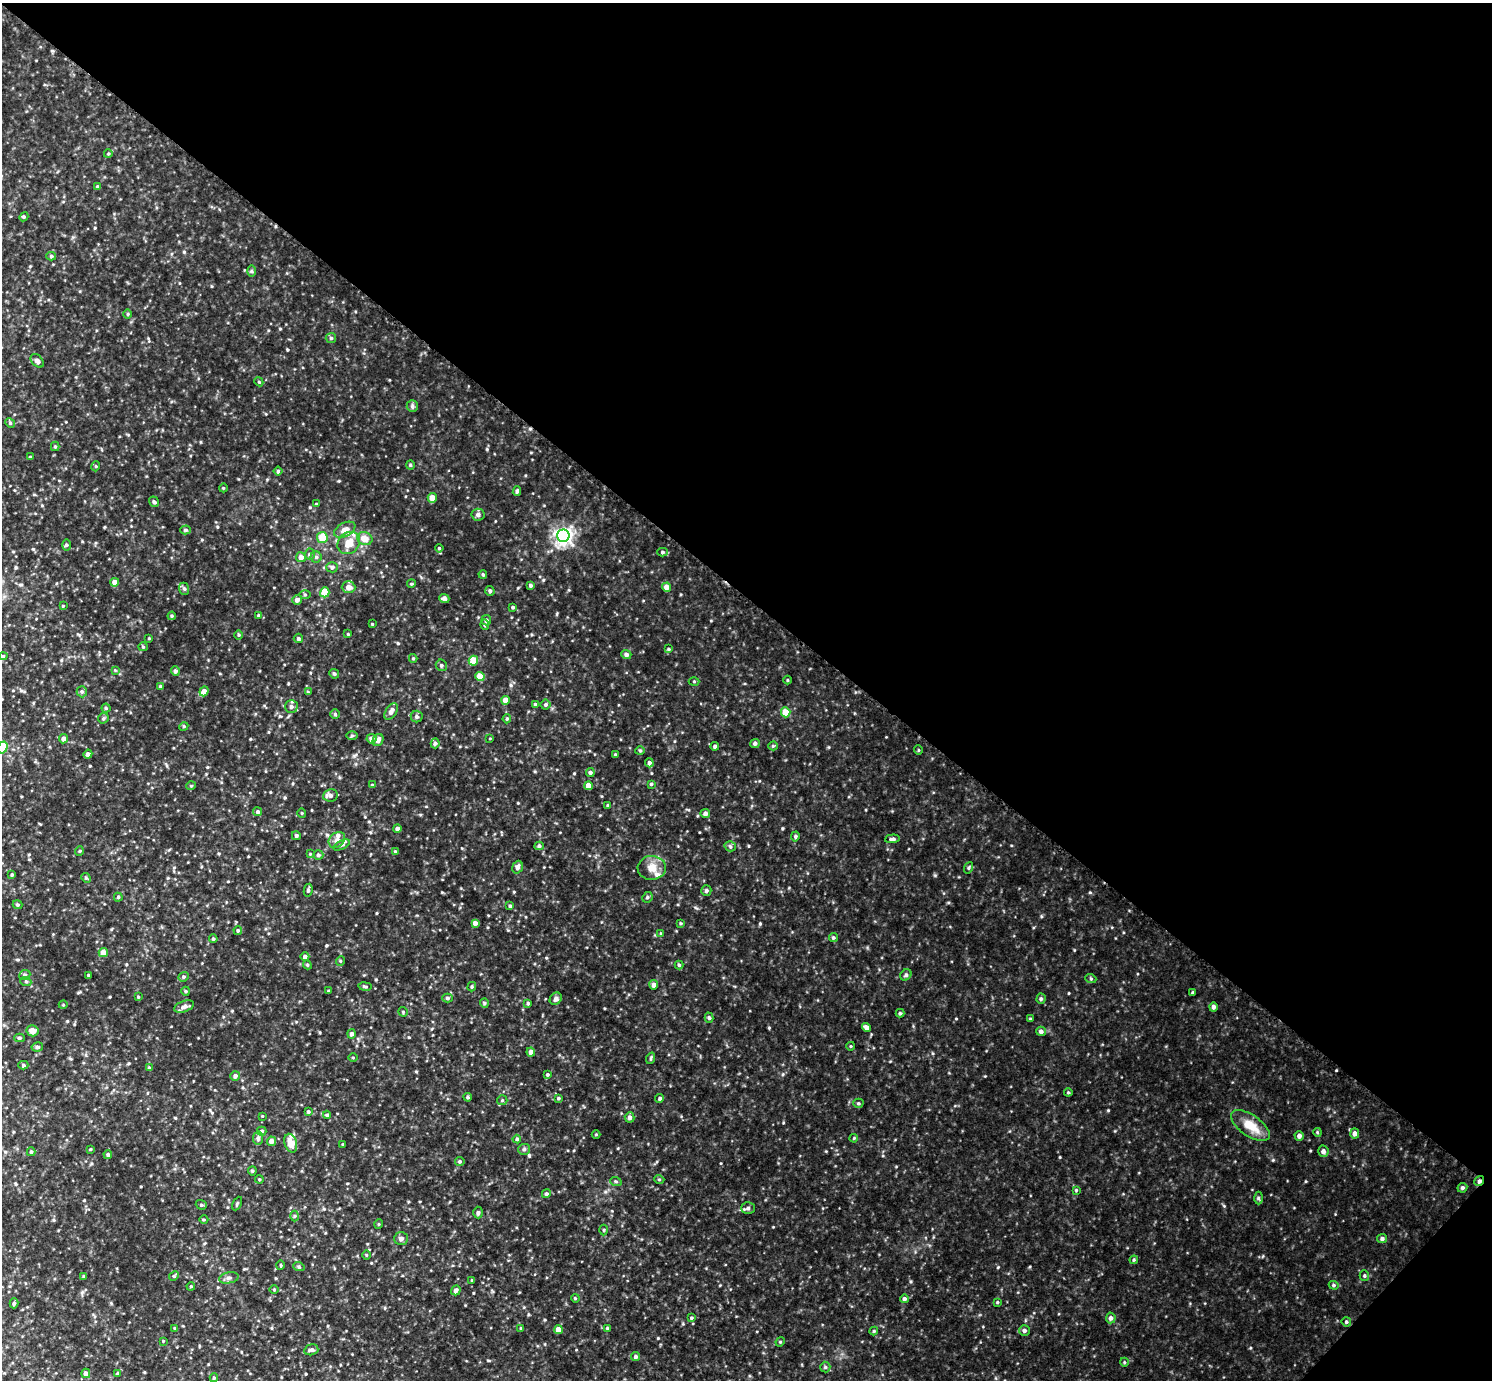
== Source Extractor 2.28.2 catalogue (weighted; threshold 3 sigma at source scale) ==
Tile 8 of 4 x 4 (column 4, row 2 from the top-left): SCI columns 4478-5967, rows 3061-4438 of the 5969 x 5973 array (HDU 1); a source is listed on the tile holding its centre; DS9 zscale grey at full resolution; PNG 1494 x 1382 px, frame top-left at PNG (2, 3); each listed source drawn as its Kron ellipse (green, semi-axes under 4 px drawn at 4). Shown black and unused: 44% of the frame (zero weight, under 3 of 5 exposures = <1% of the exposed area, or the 3 px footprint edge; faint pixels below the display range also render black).
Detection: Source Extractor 2.28.2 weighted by HDU 2 'WHT'; one run over the whole footprint, this tile lists its part. Background 0.0851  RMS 0.012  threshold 0.052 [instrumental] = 3 sigma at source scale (4.5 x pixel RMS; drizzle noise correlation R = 1.50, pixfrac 1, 0.05/0.05 arcsec/px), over >= 5 px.
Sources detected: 272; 5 inside a brighter listed object's ellipse — not listed separately; the other 267 listed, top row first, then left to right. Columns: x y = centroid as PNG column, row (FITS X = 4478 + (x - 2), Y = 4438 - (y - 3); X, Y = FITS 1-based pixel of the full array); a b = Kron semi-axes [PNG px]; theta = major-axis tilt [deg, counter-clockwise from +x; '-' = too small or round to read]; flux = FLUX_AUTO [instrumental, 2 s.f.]
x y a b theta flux
108 154 4 3 - 1
97 187 4 3 - 2
24 217 5 4 - 1.4
51 256 5 4 - 1.6
252 271 6 4 -89 1.5
128 314 5 3 - 1.1
331 338 5 5 - 2
37 361 8 5 -46 3.6
259 382 4 3 - 1.1
412 406 6 5 - 2
10 423 5 4 - 1.5
55 446 4 4 - 1.4
30 457 4 3 - 1.3
410 465 4 4 - 1.3
96 466 5 3 - 1
278 471 4 4 - 1.5
223 488 4 3 - 0.92
517 491 5 3 - 2.1
432 498 5 4 - 9.9
154 502 5 4 - 1.7
316 504 4 3 - 1.1
478 515 6 6 - 2.9
185 530 5 4 - 1.6
345 530 11 7 28 7.9
563 536 6 6 - 380
322 538 5 5 - 17
365 539 8 6 -20 9.7
349 543 12 10 44 15
67 545 5 3 - 1.3
439 548 4 3 - 1.1
663 552 5 4 - 1.8
310 554 5 5 - 1.9
301 557 5 5 - 6
316 557 5 5 - 2.1
332 567 6 5 - 2.6
483 574 4 3 - 1.4
115 582 4 4 - 6.6
411 584 4 3 - 0.99
530 585 4 4 - 2.1
349 587 7 6 - 6.3
666 587 4 4 - 6.4
184 589 6 5 - 2.1
490 591 5 4 - 2.2
325 592 5 4 - 20
305 595 5 3 - 1.3
444 598 5 4 - 3.8
297 600 5 5 - 4.3
63 606 3 2 - 0.97
513 607 4 4 - 1.6
258 615 4 3 - 0.98
172 616 4 4 - 1.2
486 620 5 5 - 2.4
372 624 3 2 - 0.85
485 625 5 4 - 1.8
348 634 3 3 - 0.82
239 635 5 3 - 1.1
149 638 4 3 - 0.81
298 638 5 4 - 1.9
143 647 5 4 - 1.3
668 649 4 4 - 1.1
626 654 5 4 - 3.4
3 656 4 4 - 1.1
413 658 4 4 - 1.1
473 661 5 4 - 20
441 665 6 5 - 2.2
115 670 4 4 - 0.97
175 671 4 4 - 2.6
334 674 5 4 - 1.8
480 677 4 4 - 18
788 680 4 3 - 0.83
694 681 5 3 - 1.1
161 687 4 4 - 3.6
204 691 5 4 - 5.3
82 692 6 5 - 2
308 692 4 4 - 1
506 700 4 4 - 10
535 704 4 3 - 1.5
546 705 5 5 - 2
291 707 6 6 - 3.1
106 708 4 4 - 1.4
391 711 9 5 58 5.4
786 712 5 5 - 15
335 714 5 4 - 1.2
417 717 6 6 - 2.5
103 718 5 5 - 1.7
507 719 4 4 - 1.4
184 726 4 3 - 1
352 736 5 3 - 1.3
490 738 4 2 - 0.67
64 739 4 4 - 6
371 739 5 5 - 4.5
378 740 6 5 - 4
435 743 5 4 - 2.1
755 743 5 4 - 2.7
715 746 4 4 - 2.3
773 746 4 4 - 1.2
3 747 6 5 - 27
918 750 5 3 - 0.84
640 751 4 4 - 1.2
88 754 5 4 - 3.6
615 754 4 3 - 1.2
649 763 4 4 - 2.8
590 772 4 4 - 2.3
651 784 3 3 - 1.4
372 785 3 3 - 0.92
191 786 5 3 - 0.94
588 786 4 4 - 8
330 795 7 6 - 4.1
608 806 4 3 - 1.9
258 812 4 4 - 2.3
302 813 5 3 - 0.9
705 813 5 4 - 3.5
397 828 4 4 - 2.8
296 836 4 4 - 1.9
795 836 5 4 - 1.5
892 839 7 4 3 2.4
337 840 9 7 41 4.7
342 845 9 4 26 2
539 846 4 4 - 2.2
730 846 5 5 - 1.9
79 851 5 3 - 0.96
395 851 3 3 - 1
310 854 3 3 - 0.85
318 855 5 4 - 2.4
518 867 6 5 - 3.8
652 868 14 12 3 11
969 868 6 4 71 1.4
12 875 4 3 - 1.5
86 878 5 4 - 1.3
308 890 6 3 80 2.4
706 890 5 5 - 2.2
118 897 4 4 - 1.4
647 897 5 4 - 2
17 905 5 4 - 1.7
510 906 4 4 - 1.4
475 923 4 4 - 4.5
681 923 4 3 - 1.1
238 930 4 4 - 1.7
661 934 4 3 - 1.1
833 938 4 4 - 1.7
213 939 4 3 - 1.3
103 953 4 4 - 9.9
305 957 4 4 - 3.1
340 961 5 3 - 0.92
307 965 4 4 - 1.2
679 965 4 4 - 1.3
25 975 6 4 23 1.9
88 975 3 2 - 1.1
906 975 6 5 - 1.8
184 977 5 4 - 1.7
1091 979 5 3 - 1.2
26 982 5 3 - 1.2
654 985 4 4 - 4.8
365 986 6 3 -9 1.3
472 987 5 4 - 1.2
186 991 4 4 - 1.2
328 991 4 3 - 1.1
1193 993 3 3 - 2
138 997 4 3 - 1.1
447 998 5 4 - 2
556 999 7 5 53 3.2
1041 999 5 4 - 1.9
484 1003 4 4 - 1.4
528 1003 4 4 - 1.5
63 1005 4 3 - 0.96
184 1007 10 5 20 3.7
1213 1007 4 4 - 3
403 1012 5 4 - 1.3
900 1013 4 4 - 1.6
709 1018 5 4 - 1.7
1030 1019 4 3 - 1.1
866 1028 4 4 - 5.9
32 1031 6 5 - 7.1
1041 1031 5 4 - 3.4
351 1034 4 4 - 3
19 1038 5 4 - 1.8
851 1046 4 3 - 0.88
37 1047 6 4 11 2.1
531 1052 4 4 - 4.6
353 1058 4 3 - 0.89
651 1058 6 3 72 1.4
23 1065 5 4 - 1.6
149 1068 4 4 - 1.4
547 1075 4 4 - 1.5
235 1076 5 4 - 3.5
1068 1092 4 4 - 1.2
468 1097 4 3 - 1.4
558 1098 4 3 - 1.4
660 1098 4 4 - 1.8
502 1100 5 5 - 1.5
858 1103 5 4 - 1.6
308 1112 4 4 - 1.7
327 1115 4 4 - 1.6
262 1116 3 3 - 0.78
630 1117 5 5 - 3.8
1250 1126 22 10 -35 18
262 1131 4 4 - 2.5
1317 1132 4 3 - 0.96
1355 1133 5 4 - 4.6
596 1134 4 3 - 0.93
1299 1136 5 4 - 3.4
258 1138 7 5 81 2.9
854 1138 4 3 - 1
517 1139 4 4 - 1.7
272 1141 4 4 - 5.1
291 1143 9 6 -73 13
343 1144 3 3 - 0.96
90 1149 4 2 - 0.84
524 1149 6 5 - 1.9
1323 1151 6 5 - 4.2
31 1152 4 4 - 1.6
108 1155 4 4 - 2.2
460 1161 5 4 - 1.6
252 1171 4 4 - 1.3
259 1179 4 3 - 1.1
659 1179 5 3 - 0.98
1479 1181 5 4 - 2.6
616 1182 6 3 -21 1.3
1462 1188 5 4 - 2.1
1076 1190 4 4 - 1
546 1194 5 4 - 1.9
1258 1198 6 4 -90 1.5
237 1203 7 3 64 1.4
201 1205 6 4 -20 1.6
748 1208 6 5 - 2.5
478 1213 6 4 -89 2.1
295 1216 5 3 - 1.2
204 1220 4 3 - 1
379 1224 5 3 - 1
604 1230 5 3 - 1.2
401 1239 7 6 - 3.3
1382 1239 5 4 - 2.6
366 1255 4 3 - 0.94
1134 1260 4 4 - 1.2
281 1265 5 3 - 1
299 1267 6 3 -19 1.3
84 1276 4 4 - 1.1
174 1276 5 4 - 1.4
1364 1276 5 4 - 1.4
229 1278 10 5 11 3.4
472 1280 3 2 - 1.1
1334 1285 5 4 - 1.6
191 1286 4 3 - 1
274 1289 4 3 - 0.94
456 1290 5 4 - 3.1
575 1298 4 3 - 1
904 1299 4 4 - 2.7
997 1302 4 3 - 1
14 1303 5 4 - 1.8
691 1318 4 3 - 1.2
1111 1318 5 5 - 3.2
1346 1322 4 4 - 1.5
175 1328 4 3 - 0.98
521 1328 4 3 - 1.1
607 1328 4 3 - 1
558 1330 4 4 - 10
1024 1330 5 5 - 2.6
874 1331 4 4 - 1.2
163 1341 3 3 - 0.81
780 1342 5 4 - 1.1
311 1350 7 5 15 2.7
636 1357 4 4 - 2.8
1124 1362 4 3 - 0.96
825 1367 5 5 - 1.7
86 1373 5 4 - 5
118 1373 4 3 - 1.2
214 1378 4 4 - 1.6
Overlapping masked pixels (flux is a lower limit): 1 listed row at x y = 1479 1181
Isophote crosses this tile's border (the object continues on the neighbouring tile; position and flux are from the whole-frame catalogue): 1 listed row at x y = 3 747
Unlisted compact peaks at least as high as the median listed source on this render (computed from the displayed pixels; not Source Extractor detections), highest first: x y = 1108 1110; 760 924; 658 1338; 998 1267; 487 449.